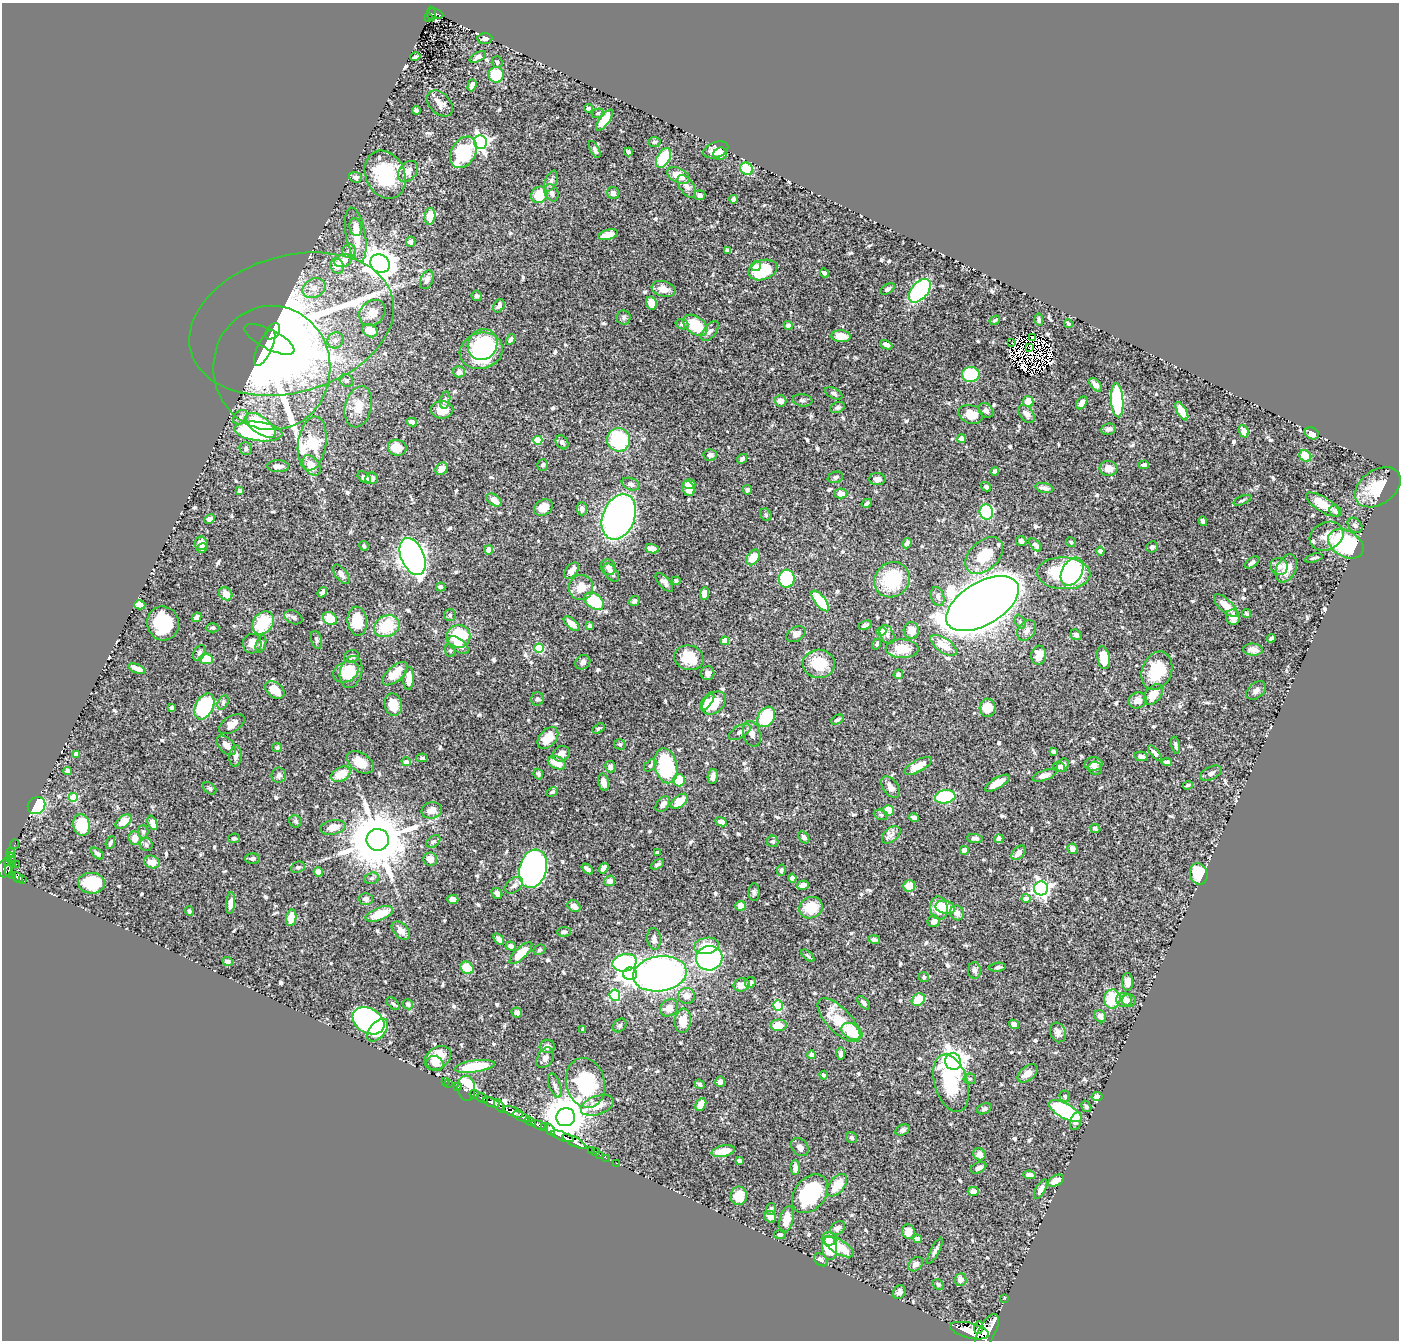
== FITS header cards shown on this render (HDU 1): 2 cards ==
NAXIS1  =                 1397
NAXIS2  =                 1338

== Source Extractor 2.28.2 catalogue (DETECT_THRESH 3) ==
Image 1397 x 1338 px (HDU 1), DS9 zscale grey, 1 PNG px = 1 image px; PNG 1401 x 1342 px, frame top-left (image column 1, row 1338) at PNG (2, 3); each listed source drawn as its Kron ellipse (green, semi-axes under 4 px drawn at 4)
Background 1.42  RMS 0.018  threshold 0.0533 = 3 sigma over >= 5 px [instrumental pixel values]
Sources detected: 677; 9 with non-positive FLUX_AUTO (blend fragments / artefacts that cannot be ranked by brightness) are neither listed nor drawn; of the other 668, the 500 brightest by FLUX_AUTO listed and drawn (168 fainter detections omitted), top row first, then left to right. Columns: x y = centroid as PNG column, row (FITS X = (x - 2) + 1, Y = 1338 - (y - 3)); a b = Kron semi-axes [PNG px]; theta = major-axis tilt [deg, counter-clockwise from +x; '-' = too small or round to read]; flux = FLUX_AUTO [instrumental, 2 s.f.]
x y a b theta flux
431 14 7 4 -84 97
436 14 8 4 -22 140
428 18 4 3 - 6.7
485 38 7 5 -1 3.3
415 57 5 3 - 3
478 57 9 4 31 3.8
497 62 6 5 - 2.5
496 75 8 7 - 50
472 85 6 4 74 5.8
440 103 15 10 -45 9
588 108 4 3 - 2.7
416 110 4 4 - 4.1
598 113 6 4 19 2.2
604 120 12 5 53 23
480 142 7 6 - 440
655 142 6 5 - 2.3
595 150 9 4 -63 3.4
716 150 13 7 20 13
463 152 17 12 60 83
628 152 4 3 - 2.5
720 154 7 6 - 4.3
664 158 11 6 60 67
747 169 7 6 - 35
408 171 12 8 50 10
385 175 25 19 -65 77
678 176 12 7 -26 17
355 177 6 5 - 3.9
551 181 11 6 68 4.3
687 186 13 7 -57 6.3
551 193 9 6 -64 6.4
613 193 6 6 - 5
539 195 8 7 - 30
700 195 5 5 - 4.2
734 199 4 4 - 5.5
430 216 8 5 81 24
355 227 9 6 -80 6.9
356 235 27 10 -80 23
608 235 10 5 14 15
411 242 5 4 - 5.7
727 250 4 3 - 2.2
349 251 7 6 - 3.2
343 261 9 6 19 15
380 264 10 8 -36 1800
337 266 7 6 - 13
756 266 5 5 - 7.9
763 270 15 9 18 58
824 273 5 4 - 3.9
427 280 10 6 69 5.3
314 288 12 9 29 10
664 289 12 7 -18 10
888 289 8 4 30 3
920 291 14 8 49 140
477 296 5 5 - 3.2
651 303 7 5 -77 16
499 306 7 5 61 5.6
372 313 14 11 43 16
624 318 7 7 - 2.7
995 320 5 4 - 2.3
1039 320 6 4 -83 2.6
292 324 104 68 16 710
682 324 6 5 - 2.7
1068 324 5 4 - 2.2
695 325 13 8 -35 39
788 325 4 4 - 5
273 331 9 6 51 310
370 331 8 6 -27 22
710 331 12 6 52 4.2
841 336 9 6 -6 18
1033 337 2 2 - 2.2
269 339 27 9 -27 600
511 339 6 4 59 3.6
335 340 8 7 - 5
1012 343 2 2 - 2.9
483 344 16 14 60 55
886 345 6 4 -26 6.4
1030 347 3 2 - 3.2
265 348 19 7 64 430
481 351 22 18 17 120
272 368 62 58 -89 580
459 372 6 5 - 5.2
971 374 9 7 1 70
346 380 7 6 - 2.6
1096 385 8 4 -48 7.3
834 393 9 5 -25 3.1
445 400 9 5 76 2.7
802 400 10 6 -6 3.5
1117 400 17 6 -86 120
781 401 6 5 - 7.6
1028 401 5 5 - 17
1082 403 7 5 54 5.6
358 407 21 13 76 19
837 407 8 5 25 2.7
442 410 11 8 -1 20
986 410 8 6 -48 3.6
1182 411 10 4 -60 15
971 414 12 9 -20 20
1027 414 10 6 -53 6
240 417 8 6 43 4
412 422 5 4 - 6.7
261 425 18 8 -36 98
1108 429 7 5 6 3.8
1244 431 6 4 -68 12
258 432 24 9 -7 210
1312 433 7 5 -29 7.8
962 439 4 4 - 11
538 440 4 4 - 36
619 440 12 11 - 80
562 442 8 5 -54 3.8
312 443 27 14 82 210
246 448 6 6 - 2.9
397 448 9 8 - 23
710 455 7 5 6 4.8
1305 456 6 5 - 37
742 459 6 4 44 3
312 465 11 7 -53 15
543 465 6 5 - 2.9
1144 465 5 4 - 3.7
278 466 11 6 -1 7.3
1109 468 9 7 -1 12
441 469 7 5 48 10
995 471 4 3 - 3.4
364 477 7 5 -32 5.8
835 477 8 5 19 3.1
371 478 6 6 - 8.5
877 479 8 6 -2 6.2
631 484 9 6 -19 4.3
689 484 6 4 -3 9
986 487 5 4 - 5
1378 487 25 17 35 42
689 488 8 6 -68 16
1044 488 9 5 -12 4.6
240 490 4 3 - 2.3
747 490 5 4 - 3.1
841 494 6 5 - 11
494 500 8 5 -34 10
1242 500 9 4 24 2.2
867 503 5 4 - 3.1
1323 504 19 7 -32 25
543 507 10 7 29 17
582 509 6 5 - 5.2
1335 511 6 5 - 4.5
986 512 8 6 -75 120
766 515 7 5 -58 2.1
619 517 23 16 69 550
210 519 6 4 28 4.4
1203 521 5 4 - 4.5
1355 525 8 6 -46 4.2
1326 536 17 13 25 14
1021 541 5 5 - 2.5
1071 542 5 4 - 2.1
201 543 7 6 - 8.9
907 543 5 4 - 6.2
1346 544 19 13 -30 120
1035 545 8 4 -47 5.3
364 546 5 4 - 2.9
1152 547 6 5 - 3.8
202 548 5 4 - 3.8
652 549 7 4 -16 14
489 550 5 4 - 11
1100 551 4 4 - 3.8
984 556 22 14 44 37
413 557 19 11 -67 840
753 557 8 6 55 18
1314 558 9 3 16 2.3
1252 562 8 4 36 3.7
1279 566 9 8 - 6.3
608 567 8 7 - 6.7
1286 568 15 9 65 16
571 571 9 6 49 8.2
1072 572 15 10 61 44
611 573 10 6 -54 5.5
1064 573 27 16 -3 150
341 574 11 5 -52 6
787 579 9 8 - 110
892 580 18 17 - 65
676 581 4 4 - 3
664 582 11 5 -48 4.6
441 587 5 3 - 3
581 587 13 12 - 18
322 592 5 4 - 3.5
704 593 6 4 86 8.2
226 594 7 6 - 13
938 596 10 6 -73 5.2
594 601 11 7 -35 68
634 601 5 4 - 3.2
820 601 12 5 -52 57
982 604 40 21 31 5200
140 605 5 4 - 8.5
1226 606 15 6 -44 16
1246 613 4 3 - 2.5
450 615 6 6 - 2.3
196 617 5 4 - 4.6
294 617 9 6 -24 3.9
1233 617 8 7 - 7.2
330 619 7 6 - 29
357 621 14 9 -82 32
1020 622 7 5 -63 2.4
163 623 17 15 -78 54
263 623 13 9 52 53
572 624 10 5 -42 13
865 625 7 4 23 3.3
387 626 13 10 25 44
590 626 4 4 - 5.9
213 628 7 4 2 2.3
911 630 8 7 - 13
881 631 5 4 - 24
1027 631 11 8 51 6.6
796 634 10 7 32 5.3
887 635 10 6 -64 5.2
1076 635 6 5 - 3.6
459 636 12 11 - 69
1271 638 4 3 - 2.1
316 640 9 5 -73 2.6
725 641 4 4 - 19
252 644 10 9 - 12
261 644 9 5 72 3.7
877 644 5 4 - 2.7
458 645 12 6 -37 8.1
944 645 15 7 -33 21
539 648 5 4 - 57
902 649 16 9 -2 27
1253 649 10 6 -5 6.3
450 651 6 5 - 2.2
199 653 8 5 58 3.6
1039 655 9 7 83 17
352 656 7 6 - 3.7
689 658 15 12 -15 30
1103 658 11 6 -80 19
206 659 7 5 -8 28
583 662 8 6 41 4.1
819 664 16 14 -4 39
137 669 9 4 -23 9.5
1157 671 20 14 68 43
346 672 13 10 28 16
351 672 16 11 74 27
708 673 7 6 - 5.2
395 674 15 7 41 20
898 674 5 4 - 5.3
409 678 11 5 86 15
275 690 11 7 -38 18
1256 690 11 7 40 4.8
1153 694 12 7 50 16
537 699 6 6 - 2.6
1137 700 9 8 - 8.8
707 701 10 5 55 6.1
223 703 8 5 64 2.6
714 703 13 9 43 33
393 705 11 8 -78 21
204 706 14 9 64 130
172 708 4 4 - 3.5
987 708 9 8 - 19
766 717 11 8 57 78
838 720 7 4 28 2.5
232 724 14 8 31 10
598 728 7 4 33 2.1
740 732 12 6 30 4.7
752 734 13 8 -73 7
548 738 12 8 48 20
620 744 6 5 - 2.9
226 745 12 7 -46 10
1176 745 9 3 -77 3.5
277 748 5 4 - 2.2
1053 751 4 3 - 3.2
1155 753 9 4 -49 4.1
76 754 4 4 - 15
561 754 9 7 30 8.2
236 756 10 6 84 5.8
1141 756 7 4 -11 4.4
422 758 6 4 -1 2.2
360 762 15 9 -33 17
406 762 5 4 - 5.1
1167 762 5 4 - 3.5
557 763 9 6 -25 21
1093 764 9 6 1 7.8
650 765 7 4 44 2.3
1063 765 7 5 61 4.5
666 766 18 11 -77 98
918 766 15 6 28 18
610 767 6 5 - 4.7
1059 767 6 5 - 2.9
1095 768 7 6 - 4.6
68 771 4 4 - 5.8
1211 773 11 6 25 4.4
341 774 10 7 30 24
538 774 5 4 - 2.4
279 775 7 7 - 3.6
1044 775 12 5 18 7.1
713 776 7 5 80 6.9
679 780 6 6 - 39
603 782 9 5 -77 10
997 783 14 5 31 13
1188 785 5 2 - 2.4
890 787 12 7 -52 6.7
210 788 7 5 -42 2.1
552 792 6 4 26 2.4
73 797 4 4 - 42
945 797 10 6 9 78
679 801 9 5 40 23
663 804 9 6 53 6.3
37 806 9 8 - 83
432 810 10 8 14 8.5
888 810 5 5 - 20
881 815 7 5 -20 2.2
914 818 5 4 - 4.5
295 821 6 5 - 2.5
123 822 9 5 37 10
721 822 6 4 -24 9.3
152 823 8 4 -67 15
82 825 11 8 -76 47
333 827 13 7 11 14
1095 828 5 4 - 2.9
143 832 6 5 - 2.3
891 835 11 6 39 5.7
804 837 6 5 - 4.5
135 838 7 6 - 11
234 838 6 4 11 2.2
975 838 8 4 -6 3.9
999 839 4 4 - 7.1
378 840 11 11 - 9100
433 841 8 5 39 2.8
773 841 6 5 - 3.2
110 843 7 3 67 2.9
14 844 5 2 - 20
146 845 6 6 - 3.2
1072 849 5 5 - 8.4
964 850 4 4 - 8.3
11 852 4 3 - 59
657 852 4 3 - 2
1018 853 8 5 47 7.6
97 854 7 4 -41 3.4
11 857 5 4 - 110
252 858 7 5 0 3.3
430 859 7 6 - 10
8 861 4 3 - 54
12 862 5 3 - 94
152 862 8 6 -17 11
16 864 2 2 - 41
657 864 7 3 27 2.3
298 867 7 5 23 2.8
604 868 5 4 - 9.9
4 869 8 7 - 920
533 869 19 13 74 520
587 869 6 3 -39 4.5
9 870 6 3 87 570
781 870 6 4 77 2.9
318 872 5 4 - 6.6
1199 874 11 8 -74 46
13 876 4 3 - 120
18 878 6 3 -48 210
372 878 7 5 17 2.8
792 878 4 4 - 5.1
22 879 3 3 - 100
610 881 5 5 - 6.4
91 883 13 10 -4 52
514 885 10 6 40 5.5
803 885 6 4 19 6.7
909 886 6 5 - 24
1041 888 7 7 - 400
754 892 9 5 -90 3
497 893 6 4 -49 5.8
366 899 7 6 - 4.9
453 899 5 4 - 6.5
1026 899 4 4 - 10
230 903 11 4 85 6.5
574 906 7 5 -35 8
740 906 5 5 - 9.7
945 907 10 6 -13 22
811 908 12 10 27 33
939 908 11 9 -77 31
189 911 5 3 - 3
957 913 7 7 - 7.7
379 914 14 6 21 31
291 918 8 5 80 20
934 921 6 6 - 6.6
401 931 11 7 -45 7.4
564 932 7 5 4 3.2
499 939 6 4 -53 5.8
654 939 11 6 -84 5.6
874 939 6 4 -11 3.5
511 946 5 4 - 5.1
707 946 12 8 9 19
539 950 6 5 - 2.4
521 953 15 5 44 27
808 956 8 3 -44 2.1
709 958 13 12 - 230
227 961 5 4 - 2.6
625 963 12 8 13 140
998 967 8 4 8 3.1
467 968 7 5 -38 29
975 970 8 6 -86 3.7
630 974 7 6 - 630
660 974 27 17 8 570
924 977 5 5 - 2.4
1128 982 9 5 -87 10
750 983 6 5 - 4.7
742 985 8 6 15 13
615 995 5 5 - 88
686 996 8 8 - 11
1112 999 9 8 - 40
918 1000 7 5 40 29
1124 1000 8 7 - 8.8
1129 1001 7 6 - 3.2
863 1003 8 4 -49 3.5
393 1004 8 5 -44 2.4
408 1004 5 5 - 2.3
778 1005 5 4 - 50
669 1008 9 8 - 12
517 1013 5 5 - 5.6
1100 1016 6 5 - 5.3
839 1020 28 12 -46 39
368 1021 17 12 -31 330
683 1021 12 8 84 17
1014 1024 5 4 - 5.8
620 1025 8 6 44 2.6
778 1025 8 6 0 19
583 1029 4 4 - 3.4
378 1030 13 7 51 57
852 1032 11 7 -29 44
1058 1032 10 7 -70 5.9
547 1046 7 6 - 5.9
841 1053 6 4 89 2.9
812 1055 4 4 - 9.3
438 1058 15 10 37 21
545 1058 11 7 59 6.1
953 1062 8 8 - 1100
435 1063 9 7 -22 5.4
474 1066 20 6 8 56
1028 1073 12 7 39 11
824 1075 4 3 - 3.1
970 1079 6 5 - 2.2
445 1081 3 2 - 30
720 1082 5 5 - 5.6
449 1083 2 2 - 9.2
585 1083 25 19 -77 95
951 1083 29 16 -73 67
700 1084 5 4 - 2.9
457 1086 2 2 - 20
555 1086 13 5 -70 4.2
466 1088 13 8 -86 140
474 1094 4 3 - 270
1065 1096 5 5 - 2.1
1097 1096 5 4 - 7.9
482 1098 6 3 -30 170
491 1102 8 4 -21 1900
597 1105 17 9 18 20
701 1105 7 5 62 14
499 1106 7 3 -55 780
1086 1106 6 4 -59 2.2
984 1109 7 5 25 2.9
1065 1111 18 7 -29 120
513 1112 10 4 -21 3400
521 1117 9 3 -21 1200
566 1117 9 9 - 4300
530 1121 6 3 -33 380
1076 1121 9 5 73 4.8
540 1126 9 3 -23 1200
545 1127 3 2 - 630
550 1129 6 4 -57 250
903 1130 7 5 26 3.7
562 1136 12 3 -21 2600
852 1138 6 5 - 2.3
574 1142 13 4 -28 1700
800 1147 10 7 -48 5.8
591 1150 3 2 - 36
595 1151 3 2 - 22
723 1151 12 5 12 18
979 1154 6 5 - 7.4
600 1155 2 2 - 25
606 1158 2 2 - 18
739 1161 4 3 - 4.2
616 1163 3 2 - 38
795 1167 7 4 -88 5.6
979 1168 8 5 25 4.3
1030 1175 6 4 -10 6.5
1056 1181 8 5 28 8.4
837 1185 13 7 51 24
1041 1189 11 4 62 5.6
973 1191 5 4 - 7.9
810 1194 21 15 51 97
739 1196 9 8 - 21
771 1209 6 4 73 2.8
770 1217 6 5 - 7.2
787 1219 13 7 77 16
838 1228 8 6 42 4.5
908 1232 7 6 - 13
780 1235 6 4 -12 2.6
829 1239 7 7 - 10
917 1239 4 4 - 7.6
839 1247 16 7 -30 26
829 1248 12 7 -82 40
935 1251 14 4 63 3.9
821 1260 8 5 -36 3.8
916 1264 8 6 42 5.9
960 1280 6 6 - 7.3
938 1284 6 5 - 2.6
899 1292 7 6 - 4.1
1005 1298 3 2 - 31
979 1328 7 3 80 990
970 1330 20 7 -14 7900
987 1332 20 8 62 9200
At the frame edge (FLAGS 8, measured only in part): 1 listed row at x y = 987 1332
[168 fainter detections neither listed nor drawn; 9 non-positive-flux detections neither listed nor drawn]